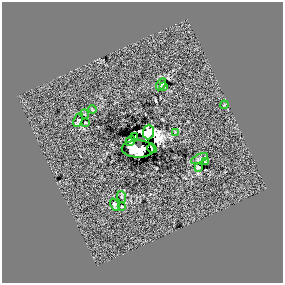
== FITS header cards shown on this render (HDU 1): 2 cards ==
NAXIS1  =                  281 /
NAXIS2  =                  281 /

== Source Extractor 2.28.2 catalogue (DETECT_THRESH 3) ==
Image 281 x 281 px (HDU 1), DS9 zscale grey, 1 PNG px = 1 image px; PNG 285 x 285 px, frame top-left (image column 1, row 281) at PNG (2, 2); each listed source drawn as its Kron ellipse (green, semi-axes under 4 px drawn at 4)
Background 0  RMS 36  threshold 108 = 3 sigma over >= 5 px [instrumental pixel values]
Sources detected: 21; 2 with non-positive FLUX_AUTO (blend fragments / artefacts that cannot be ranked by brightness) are neither listed nor drawn; the other 19 listed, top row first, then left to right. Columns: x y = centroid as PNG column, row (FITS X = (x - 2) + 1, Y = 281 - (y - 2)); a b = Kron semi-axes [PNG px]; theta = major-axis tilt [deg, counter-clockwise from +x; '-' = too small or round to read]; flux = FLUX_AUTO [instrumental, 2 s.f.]
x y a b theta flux
161 84 7 3 59 3400
164 86 3 3 - 1500
224 105 4 3 - 1900
92 109 4 2 - 2300
85 114 5 3 - 1800
78 120 7 3 67 3000
86 123 3 2 - 2000
149 132 7 5 88 4400
176 132 4 3 - 2300
135 136 3 2 - 1000
130 141 5 4 - 21000
152 148 5 2 - 2100
138 149 16 8 -1 74000
199 159 9 4 25 4500
205 162 4 3 - 2300
198 167 3 3 - 3100
122 197 6 3 -71 2000
115 205 7 3 -68 4400
122 206 3 2 - 1900
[2 non-positive-flux detections neither listed nor drawn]